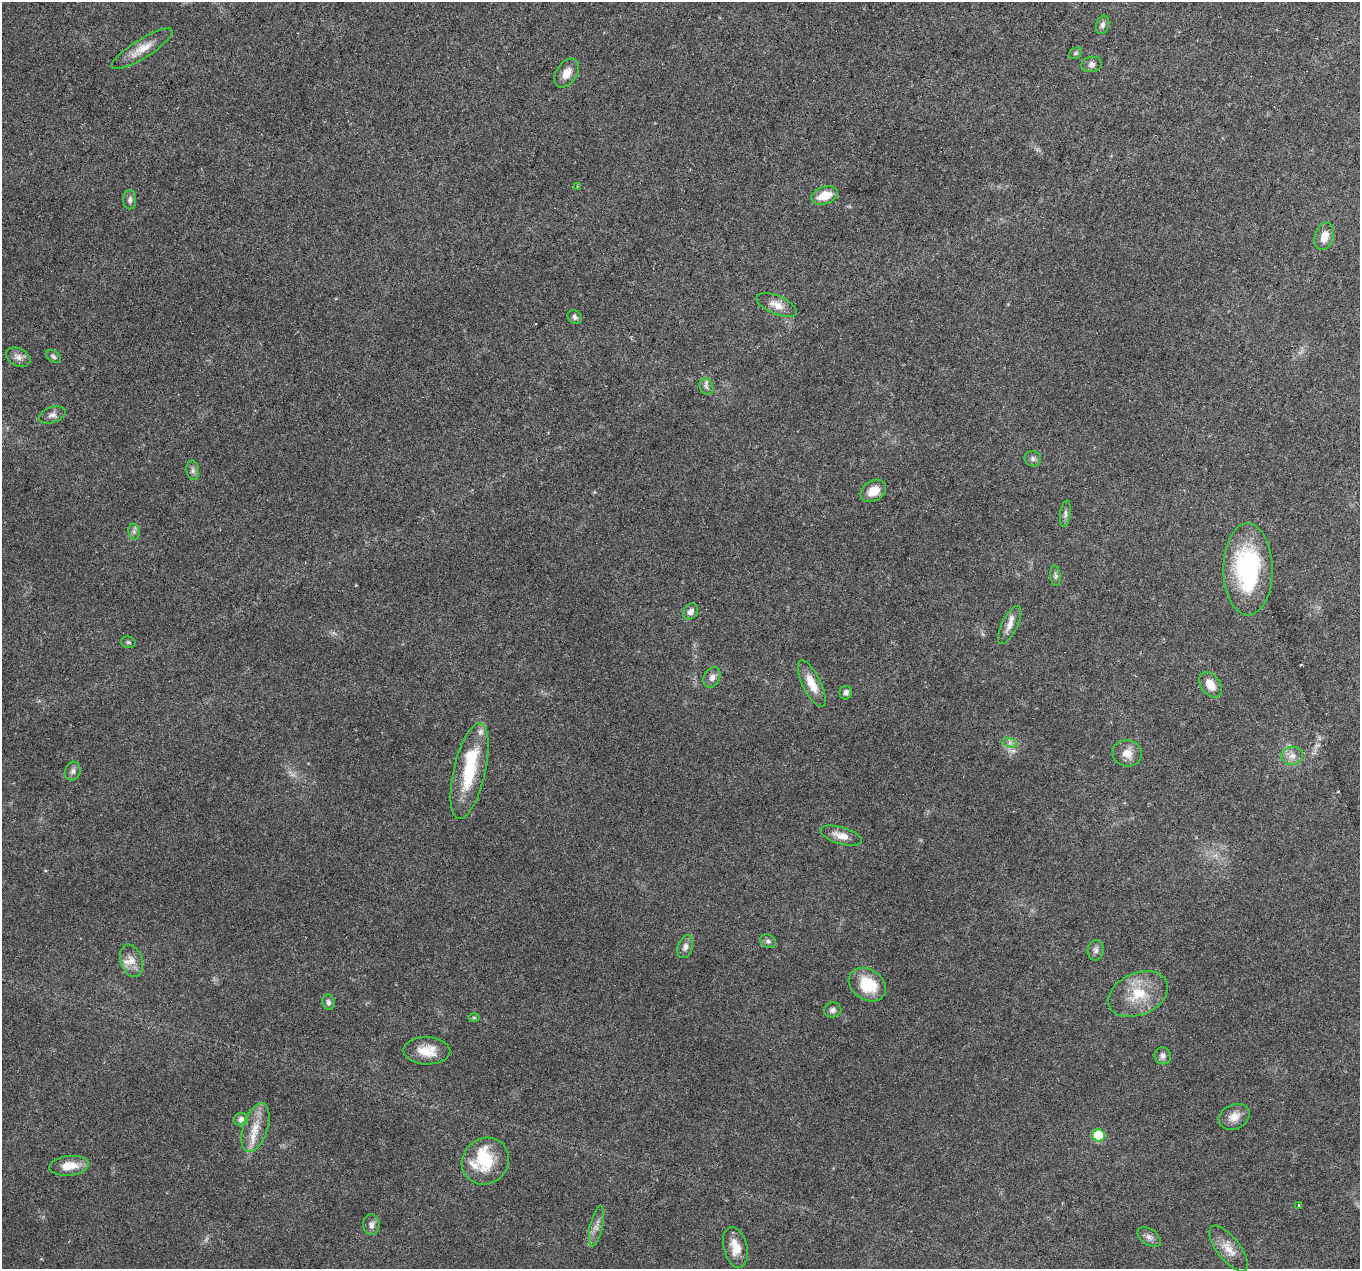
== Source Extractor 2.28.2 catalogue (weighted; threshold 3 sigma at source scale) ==
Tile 10 of 4 x 4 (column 2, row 3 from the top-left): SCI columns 1359-2716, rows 1494-2760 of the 5438 x 5586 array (HDU 1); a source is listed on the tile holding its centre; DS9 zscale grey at full resolution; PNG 1362 x 1271 px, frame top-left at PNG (2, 2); each listed source drawn as its Kron ellipse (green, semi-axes under 4 px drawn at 4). Shown black and unused: <1% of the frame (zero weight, under 3 of 6 exposures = <1% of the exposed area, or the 3 px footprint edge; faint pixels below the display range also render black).
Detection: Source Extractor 2.28.2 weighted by HDU 2 'WHT'; one run over the whole footprint, this tile lists its part. Background 0.0422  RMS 0.0024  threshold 0.00978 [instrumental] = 3 sigma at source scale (4.09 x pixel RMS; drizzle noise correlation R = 1.36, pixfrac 0.8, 0.0396/0.0396 arcsec/px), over >= 5 px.
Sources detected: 64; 1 too faint to see at this stretch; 2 inside a brighter object's white glare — neither listed nor drawn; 3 inside a brighter listed object's ellipse — not listed separately; the other 58 listed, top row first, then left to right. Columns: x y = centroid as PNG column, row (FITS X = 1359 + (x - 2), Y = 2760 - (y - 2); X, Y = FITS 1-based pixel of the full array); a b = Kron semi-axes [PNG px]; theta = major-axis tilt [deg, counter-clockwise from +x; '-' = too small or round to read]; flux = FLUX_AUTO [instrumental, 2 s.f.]
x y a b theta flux
1102 25 9 6 71 0.63
142 49 35 9 32 3.3
1076 53 7 5 37 0.41
1092 64 10 7 10 0.92
567 73 16 10 55 2.3
577 186 4 3 - 0.2
824 196 14 8 19 4.1
130 200 10 6 89 0.71
1324 236 14 9 73 2.6
777 305 21 9 -23 2.3
575 317 8 6 -42 0.67
53 356 8 5 -35 0.55
18 357 13 9 -25 1.3
706 387 8 6 -64 0.62
52 415 14 8 19 1.1
1033 459 8 7 - 0.7
193 470 10 6 -82 0.69
873 491 14 10 32 3
1065 514 13 5 83 0.73
134 532 8 5 -79 0.58
1248 569 46 24 -89 28
1056 576 10 5 -85 0.51
691 612 9 6 52 1.2
1010 625 21 7 64 1.9
128 642 7 5 -15 0.39
712 677 11 8 64 1.1
812 684 25 9 -64 3.5
1210 685 14 9 -53 2.6
846 693 7 6 - 0.8
1010 743 7 4 -19 0.62
1127 753 15 13 -14 2.3
1292 756 11 9 7 1.5
73 771 9 7 74 0.84
469 771 49 16 77 12
841 836 21 8 -16 2.3
768 941 8 6 -26 0.56
685 947 12 7 70 1.1
1096 950 10 8 80 0.82
131 961 17 10 -71 2.1
867 985 20 15 -34 7.5
1138 994 31 21 23 7.3
328 1002 8 6 -74 0.64
833 1010 9 7 4 0.74
474 1018 6 4 -1 0.28
427 1051 23 13 -2 4.2
1163 1056 8 8 - 0.82
1234 1117 16 12 26 2.4
241 1119 7 6 - 1.1
255 1128 25 12 72 4.2
1098 1135 6 6 - 9.5
485 1161 24 22 43 7.7
69 1166 20 9 6 3.8
1299 1205 3 2 - 0.19
371 1225 10 8 -89 1
596 1226 20 6 78 1.4
1149 1237 13 8 -33 1
735 1247 21 12 -76 3.3
1228 1248 27 11 -52 3